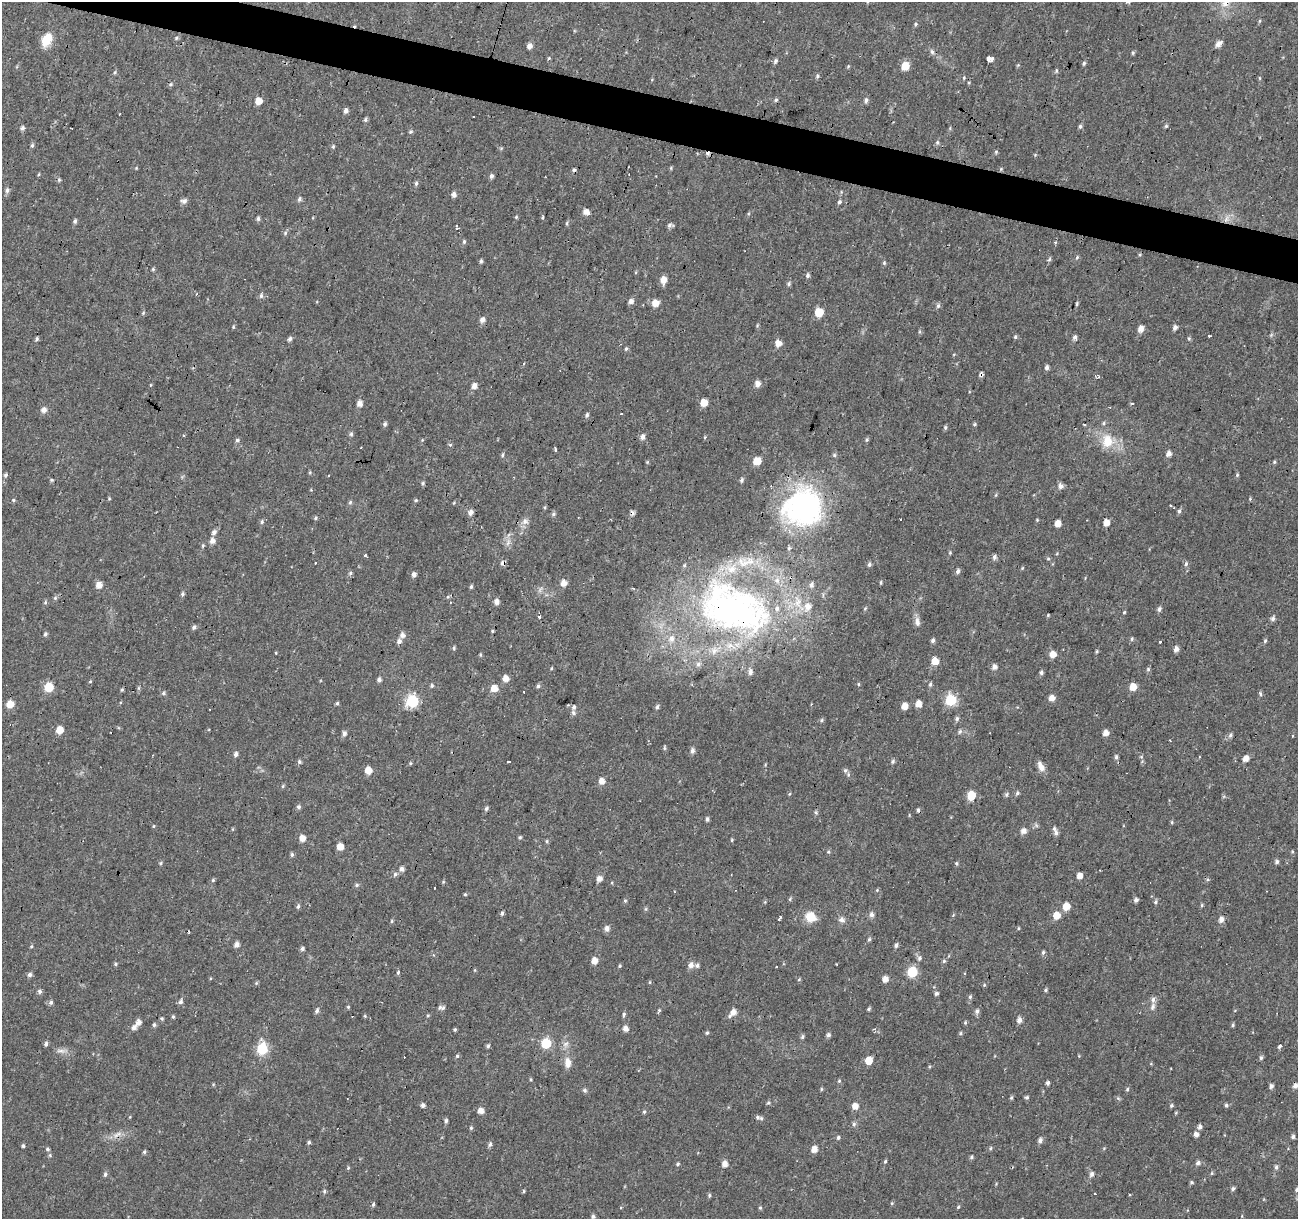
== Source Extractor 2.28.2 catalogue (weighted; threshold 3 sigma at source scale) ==
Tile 11 of 4 x 4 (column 3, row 3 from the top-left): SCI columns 2591-3886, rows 1435-2651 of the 5186 x 5364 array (HDU 1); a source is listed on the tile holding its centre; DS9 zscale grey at full resolution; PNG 1300 x 1221 px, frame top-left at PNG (2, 2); no overlay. Shown black and unused: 3% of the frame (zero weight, under 2 of 3 exposures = <1% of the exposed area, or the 3 px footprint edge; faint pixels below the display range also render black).
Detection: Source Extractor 2.28.2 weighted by HDU 2 'WHT'; one run over the whole footprint, this tile lists its part. Background 0.024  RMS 0.0033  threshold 0.015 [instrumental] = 3 sigma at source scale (4.5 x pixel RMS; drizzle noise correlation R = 1.50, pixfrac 1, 0.0396/0.0396 arcsec/px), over >= 5 px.
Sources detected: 448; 22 cosmic-ray / hot-pixel residue — not listed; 14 inside a brighter listed object's ellipse — not listed separately; the other 412 listed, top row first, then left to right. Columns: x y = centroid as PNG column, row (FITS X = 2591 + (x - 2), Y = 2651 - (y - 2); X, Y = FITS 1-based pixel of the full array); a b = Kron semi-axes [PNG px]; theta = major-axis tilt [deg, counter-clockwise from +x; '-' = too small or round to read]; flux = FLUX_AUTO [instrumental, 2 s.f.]
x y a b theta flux
1260 21 5 3 - 0.39
915 24 5 5 - 0.49
176 38 6 4 49 0.52
46 40 16 10 66 5.7
1218 44 7 5 55 2.2
529 46 6 5 - 1.6
932 52 7 5 -73 0.83
1133 53 5 4 - 0.49
549 58 5 4 - 0.41
990 59 3 3 - 98
775 61 7 5 63 0.74
1084 63 5 4 - 0.6
1018 65 5 4 - 0.37
848 66 6 4 58 0.34
905 66 6 5 - 6.9
1056 71 6 4 77 0.53
115 72 5 4 - 0.45
817 76 6 6 - 0.6
964 78 5 4 - 0.4
776 100 5 4 - 0.56
866 100 6 5 - 0.91
258 101 5 5 - 4
345 111 5 4 - 1.2
474 116 3 3 - 1.8
366 120 6 5 - 0.64
1080 126 6 5 - 0.58
1166 126 5 4 - 0.5
22 128 5 4 - 0.97
411 132 5 5 - 0.54
937 142 6 5 - 0.6
32 145 5 5 - 0.57
333 147 5 4 - 0.47
501 148 5 4 - 0.44
996 152 5 4 - 0.43
136 168 4 4 - 0.28
671 168 5 3 - 0.33
1001 169 5 4 - 0.36
39 174 5 3 - 0.34
491 176 5 4 - 0.96
59 180 5 4 - 0.47
416 183 6 5 - 0.69
7 190 7 6 - 1
454 194 5 5 - 1.4
299 199 6 5 - 0.81
184 201 8 6 1 1.1
839 202 6 4 67 0.65
586 211 5 5 - 2.7
516 217 4 4 - 0.4
543 217 5 3 - 0.35
258 219 6 4 90 0.7
1226 219 13 5 67 1.9
75 221 5 4 - 0.77
567 223 6 3 -84 0.46
457 225 3 2 - 0.77
670 225 7 5 2 0.86
457 228 3 2 - 0.55
285 233 6 6 - 0.6
464 242 6 5 - 0.61
1077 257 6 4 55 0.49
1049 259 6 4 47 0.53
481 261 6 4 80 0.55
884 263 6 5 - 0.49
153 269 5 5 - 0.43
807 275 6 5 - 0.75
663 280 6 5 - 3.4
789 284 6 5 - 0.59
197 294 3 2 - 0.7
261 296 7 5 -77 0.76
631 301 6 5 - 1.4
655 303 6 5 - 4.2
1077 304 5 3 - 0.43
938 306 7 5 73 0.74
819 312 5 5 - 9.9
143 313 6 4 47 0.43
482 320 6 5 - 1.7
233 327 5 4 - 0.41
1175 327 5 4 - 1.1
1141 329 6 5 - 2.5
1271 335 7 4 72 0.49
1209 336 3 3 - 0.65
1015 337 5 4 - 0.54
1075 337 6 5 - 0.98
1189 338 6 5 - 0.46
37 339 5 4 - 0.61
290 339 6 5 - 0.86
778 343 5 5 - 3.3
626 349 5 4 - 0.48
1047 368 5 4 - 1.1
981 374 5 5 - 0.87
757 384 5 5 - 2.7
150 385 5 3 - 0.28
474 386 5 5 - 2
359 403 5 5 - 2.3
704 403 5 5 - 5.1
1132 404 3 3 - 0.73
44 410 6 5 - 1.9
587 415 6 4 64 0.69
1104 423 6 4 89 0.49
385 424 6 5 - 0.75
974 424 5 4 - 0.46
1084 425 3 3 - 1.3
945 428 5 4 - 0.58
351 434 6 5 - 0.66
183 436 3 3 - 0.77
642 437 6 5 - 1.5
705 437 5 3 - 0.36
237 440 6 5 - 0.75
422 440 4 3 - 0.31
867 440 5 5 - 0.53
1107 441 18 16 -85 7.6
450 445 5 5 - 0.46
555 450 4 3 - 0.95
1169 454 5 5 - 1.9
502 455 6 4 64 0.53
834 455 5 5 - 0.56
757 461 5 5 - 7
1274 462 5 4 - 0.42
310 472 5 4 - 0.37
6 475 5 5 - 0.71
1237 475 5 5 - 0.43
742 480 6 4 71 0.69
423 483 5 5 - 0.54
1060 486 6 5 - 1.7
996 495 6 3 70 0.38
109 498 4 4 - 0.34
13 500 5 3 - 0.41
416 500 5 4 - 0.48
350 502 6 5 - 0.57
1170 506 3 3 - 0.33
803 507 48 44 39 61
1179 511 6 4 75 0.68
470 512 8 6 61 1.2
632 513 5 4 - 1.2
553 514 6 5 - 0.63
315 518 5 4 - 0.49
901 519 3 3 - 1.9
1037 520 4 4 - 0.3
524 521 11 6 53 1.6
262 522 6 4 70 0.64
1058 523 5 5 - 3.1
1106 523 5 4 - 3.3
214 532 6 5 - 1.3
212 541 6 6 - 1.9
508 543 9 4 71 1.1
203 546 5 4 - 0.47
950 553 5 4 - 0.38
366 556 3 3 - 1.4
994 557 6 5 - 0.95
1048 559 5 3 - 0.38
316 562 3 3 - 1.1
503 563 6 5 - 1.1
1186 564 6 5 - 0.74
869 565 5 5 - 0.7
1022 568 5 3 - 0.31
958 571 6 4 68 0.95
350 573 6 5 - 0.63
414 574 5 5 - 1.3
881 582 5 3 - 0.42
564 583 5 5 - 2.9
99 585 6 5 - 2.8
811 585 8 5 72 1.2
471 587 5 4 - 0.55
633 588 4 2 - 0.39
540 589 11 5 54 0.99
182 594 6 5 - 0.63
55 598 5 5 - 0.58
497 602 5 5 - 1.8
45 603 5 3 - 0.42
865 608 5 4 - 0.42
734 609 94 57 -21 150
1159 609 6 5 - 0.86
1124 612 4 4 - 0.36
1048 615 4 3 - 0.32
540 617 3 3 - 1.3
1273 618 7 5 73 0.92
917 622 12 7 -83 1.8
194 627 5 4 - 0.86
492 631 4 4 - 0.38
45 634 5 4 - 0.66
402 635 6 6 - 1.4
1132 638 5 4 - 0.45
671 639 11 8 66 2.5
399 641 6 5 - 1.4
933 641 6 5 - 0.81
1265 641 6 4 63 0.54
1161 642 3 3 - 1.1
454 648 6 4 71 0.47
1176 649 6 5 - 1.7
1096 651 5 3 - 0.43
276 653 4 3 - 0.25
1053 654 5 5 - 3.8
480 655 5 4 - 0.36
935 661 5 5 - 4.6
698 664 7 7 - 1.1
994 667 5 5 - 1.6
551 668 5 3 - 0.31
1148 669 6 5 - 0.58
750 672 7 6 - 1.4
1041 672 5 4 - 0.73
506 678 5 5 - 3.2
379 680 5 5 - 0.96
90 682 5 3 - 0.31
858 684 5 3 - 0.34
930 684 6 4 86 0.6
432 686 6 4 74 0.46
538 686 6 4 89 0.68
49 687 6 5 - 12
1133 687 5 5 - 4.7
138 688 6 4 89 0.48
494 688 6 5 - 4.2
122 690 5 4 - 0.46
163 693 6 4 -90 0.51
1260 693 5 4 - 0.53
1052 698 5 5 - 2.8
951 700 6 6 - 30
412 701 7 6 - 34
337 703 5 4 - 0.54
10 704 5 5 - 4.7
918 704 5 4 - 3.6
904 706 5 5 - 3.2
657 707 6 4 71 0.74
573 713 7 6 - 0.86
957 718 5 5 - 0.72
822 720 6 5 - 0.51
59 730 5 5 - 4.9
960 732 7 5 48 0.72
344 733 6 5 - 1.3
1106 733 5 5 - 2.2
1230 735 7 5 53 0.8
692 751 7 5 84 1.1
236 754 5 4 - 1
1116 757 7 5 89 0.75
1141 757 6 4 18 0.38
1246 758 5 4 - 2.8
299 761 5 5 - 0.65
508 761 4 2 - 0.49
893 761 5 5 - 0.64
410 763 5 4 - 0.41
1041 766 13 7 -62 2.3
368 770 6 5 - 3.9
845 770 7 6 - 0.96
602 781 5 5 - 3
283 786 6 4 88 0.4
1017 793 6 5 - 0.64
789 794 5 3 - 0.32
1006 794 6 5 - 0.65
971 796 6 5 - 11
299 807 5 5 - 0.77
486 808 6 5 - 0.72
707 819 5 4 - 0.84
1172 822 5 4 - 0.4
154 826 5 3 - 0.33
1024 831 6 5 - 2
1056 833 7 6 - 1
520 837 5 4 - 0.49
302 838 5 5 - 2.9
732 840 4 4 - 0.4
547 841 5 4 - 0.45
340 847 5 5 - 3.9
1292 851 5 3 - 0.32
828 852 5 5 - 0.45
292 854 5 5 - 0.64
1277 862 6 5 - 0.77
161 863 5 4 - 0.48
956 863 5 4 - 0.48
402 869 5 5 - 1.5
395 874 6 6 - 0.74
1079 876 5 4 - 2.7
599 878 5 5 - 2.2
213 880 5 4 - 0.49
1208 880 6 4 26 0.5
357 885 6 5 - 0.62
877 890 5 4 - 0.38
465 894 4 4 - 0.43
790 899 6 4 47 0.44
1136 900 5 4 - 1.1
625 901 5 4 - 0.45
1155 902 6 5 - 0.66
1202 905 6 4 89 0.41
298 906 6 4 69 0.6
1066 906 6 5 - 4.8
646 909 6 4 89 0.43
502 913 4 4 - 0.8
872 915 6 5 - 1.3
1057 915 6 5 - 4.7
810 917 13 11 -26 5.2
780 918 6 3 56 1.6
842 919 9 8 - 1.3
1221 920 6 5 - 1.9
392 921 6 4 89 0.42
607 928 6 5 - 1.7
1018 928 5 3 - 0.33
869 939 5 4 - 0.5
237 944 5 5 - 1.6
896 945 5 4 - 0.87
31 946 5 4 - 0.38
302 948 5 5 - 0.78
1043 952 6 4 73 0.62
919 958 8 6 74 0.95
594 961 5 5 - 3.2
944 961 5 5 - 0.52
115 964 5 4 - 0.51
691 965 7 6 - 1.8
620 966 4 4 - 0.39
697 966 5 5 - 0.87
475 970 5 3 - 0.31
398 972 6 4 64 0.49
912 972 6 6 - 21
30 975 5 5 - 1
799 979 5 5 - 0.41
885 979 5 5 - 2.6
650 982 5 3 - 0.31
256 983 5 5 - 0.42
984 985 5 4 - 0.39
1045 990 5 4 - 0.47
40 991 5 5 - 0.85
936 993 5 4 - 0.9
970 997 6 4 68 0.57
1153 1000 8 5 89 1.1
51 1002 6 5 - 0.84
180 1002 7 6 - 0.89
348 1007 4 4 - 0.39
443 1008 7 5 57 0.77
869 1009 5 3 - 0.55
659 1010 5 4 - 0.41
317 1011 6 5 - 0.89
977 1011 6 6 - 1.1
733 1012 7 6 - 2.6
624 1014 6 4 80 0.6
428 1015 4 4 - 0.39
365 1016 4 3 - 0.36
173 1017 5 4 - 0.44
162 1018 5 4 - 0.49
1019 1020 6 5 - 1.7
138 1022 6 5 - 2.1
965 1022 5 4 - 0.49
154 1025 6 4 76 0.62
1233 1025 5 4 - 0.47
134 1028 6 6 - 1.4
625 1028 6 5 - 1.8
455 1029 3 3 - 0.44
707 1033 4 4 - 0.52
960 1033 5 4 - 0.5
829 1035 5 5 - 0.87
802 1037 5 5 - 0.64
546 1043 6 6 - 21
46 1044 5 4 - 0.9
488 1046 5 4 - 0.61
1280 1046 5 4 - 0.77
262 1049 7 6 - 28
61 1051 16 5 -4 1.7
457 1056 5 4 - 0.52
1261 1058 6 4 87 0.61
869 1061 5 5 - 6
568 1063 14 8 88 2.8
531 1079 5 4 - 0.38
839 1081 5 4 - 0.41
1048 1083 5 4 - 0.82
1271 1086 4 4 - 1.2
1295 1086 5 4 - 1.6
821 1089 5 4 - 0.4
1127 1089 5 4 - 0.46
584 1090 6 5 - 0.72
1011 1097 5 4 - 0.46
1027 1097 5 4 - 0.57
1118 1098 7 4 -19 0.48
768 1103 5 5 - 0.53
423 1105 4 4 - 1.2
1171 1105 5 5 - 0.56
1226 1105 5 4 - 0.58
855 1106 5 5 - 2.9
481 1111 5 5 - 2.5
644 1112 5 4 - 0.51
757 1117 6 5 - 0.72
446 1121 5 4 - 0.75
854 1124 6 5 - 0.73
1200 1127 6 5 - 1.2
471 1128 4 4 - 0.5
117 1134 17 6 32 2.2
1196 1134 6 5 - 1.5
838 1137 5 5 - 0.65
1293 1137 5 4 - 0.75
1040 1140 6 5 - 1.2
309 1142 6 4 60 0.59
490 1144 6 4 74 0.87
23 1146 4 4 - 0.54
990 1148 5 3 - 0.39
47 1149 5 5 - 0.63
814 1149 5 5 - 3.5
144 1152 5 4 - 0.56
971 1157 5 4 - 0.55
885 1161 5 4 - 0.42
1198 1163 6 5 - 1.1
678 1164 6 4 28 0.46
725 1164 5 5 - 2.2
1276 1167 6 5 - 0.82
348 1168 5 4 - 0.38
1212 1173 5 3 - 0.36
105 1174 6 5 - 0.73
1092 1174 6 5 - 1.3
1191 1182 5 4 - 0.49
1233 1188 5 5 - 0.72
1297 1190 5 5 - 0.65
324 1191 6 4 71 0.56
524 1191 5 3 - 0.4
709 1195 5 4 - 0.54
892 1203 5 4 - 0.4
373 1204 5 4 - 0.56
621 1207 3 3 - 0.53
958 1207 4 3 - 0.38
760 1208 5 4 - 0.45
593 1216 6 5 - 0.75
Overlapping masked pixels (flux is a lower limit): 6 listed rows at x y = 1226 219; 981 374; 632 513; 503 563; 734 609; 117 1134
Isophote crosses this tile's border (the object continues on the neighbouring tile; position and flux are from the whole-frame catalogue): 1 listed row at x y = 1297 1190